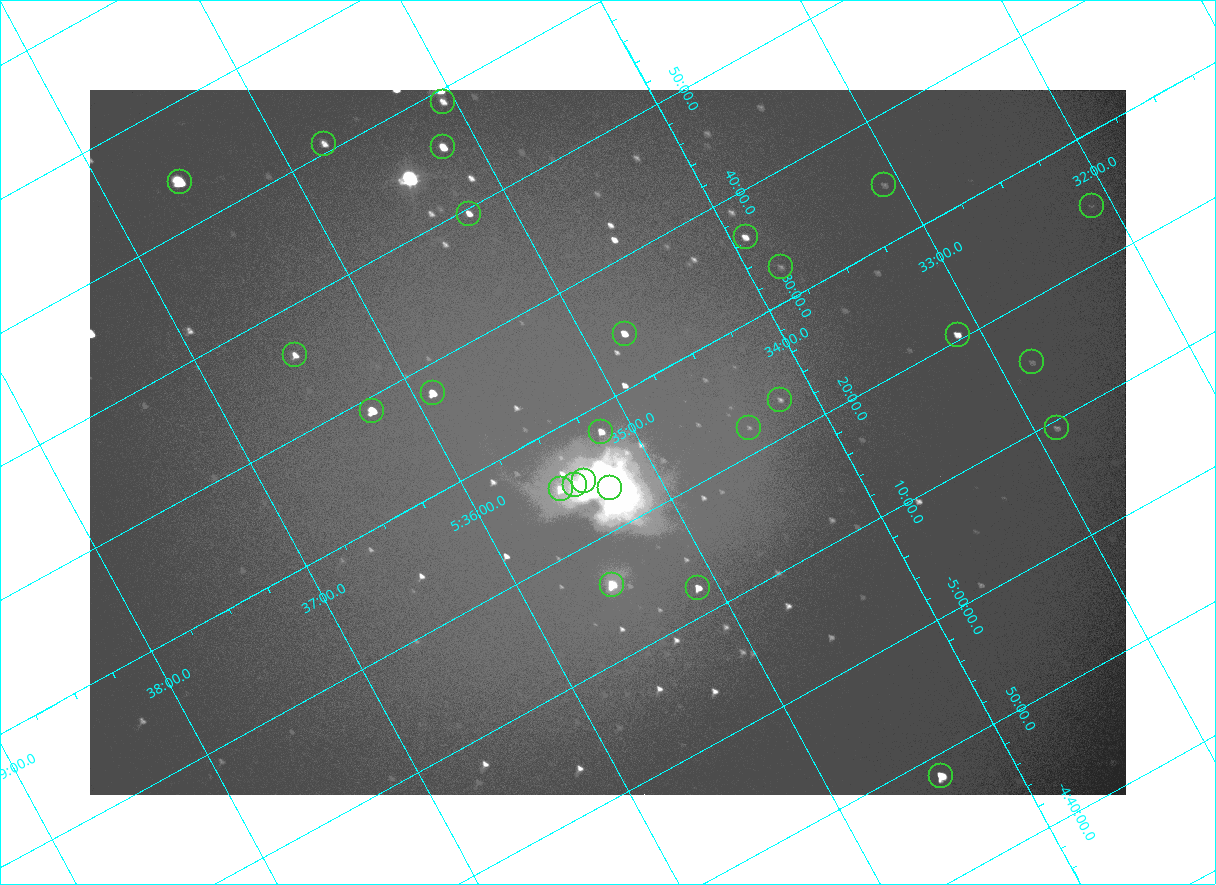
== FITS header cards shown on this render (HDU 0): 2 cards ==
NAXIS1  =                 2072
NAXIS2  =                 1410

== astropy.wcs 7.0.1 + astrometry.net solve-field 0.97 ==
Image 2072 x 1410 px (HDU 0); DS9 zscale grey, zoomed out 1/2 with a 90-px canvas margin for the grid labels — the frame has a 2x2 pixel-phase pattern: the four 2x2 pixel phases sit at different levels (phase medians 96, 102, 102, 170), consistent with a one-shot-colour (mosaic) sensor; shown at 1/2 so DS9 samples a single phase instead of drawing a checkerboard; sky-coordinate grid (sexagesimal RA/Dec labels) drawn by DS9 from the SOLVED WCS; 26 Tycho-2 reference stars matched to detected sources circled (green)
Header WCS: none
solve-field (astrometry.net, Tycho-2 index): SOLVED blind (the file carries no WCS)
Solved WCS: RA---TAN-SIP/DEC--TAN-SIP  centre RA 05:35:10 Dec -05:27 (83.79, -5.45 deg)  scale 2.55 arcsec/px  FOV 88.2' x 59.8'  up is -152 deg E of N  parity flipped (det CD > 0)
(file carries no celestial WCS; the grid is the blind solution)
Tycho-2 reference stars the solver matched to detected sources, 26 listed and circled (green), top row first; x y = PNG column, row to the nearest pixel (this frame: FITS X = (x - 90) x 2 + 1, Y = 1410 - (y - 90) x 2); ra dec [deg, ICRS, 3 dp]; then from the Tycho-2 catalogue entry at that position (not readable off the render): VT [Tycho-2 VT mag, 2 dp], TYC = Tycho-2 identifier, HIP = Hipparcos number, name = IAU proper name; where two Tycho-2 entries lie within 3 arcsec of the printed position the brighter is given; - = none
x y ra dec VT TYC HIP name
442 102 83.765 -5.984 8.95 4778-1377-1 - -
324 144 83.942 -6.013 8.95 4778-1351-1 - -
443 147 83.796 -5.927 7.42 4778-1370-1 - -
180 182 84.147 -6.064 9.24 4778-1416-1 26345 -
884 184 83.271 -5.577 10.70 4774-816-1 - -
1092 206 83.027 -5.407 10.64 4774-422-1 - -
469 214 83.808 -5.827 8.43 4778-1364-1 - -
746 237 83.480 -5.607 8.83 4774-850-1 - -
781 266 83.455 -5.546 10.93 4774-913-1 - -
624 334 83.696 -5.571 8.07 4774-809-1 - -
958 334 83.281 -5.341 8.59 4774-473-1 26021 -
294 355 84.122 -5.770 8.64 4778-1069-1 - -
1032 362 83.207 -5.255 10.70 4774-524-1 - -
432 393 83.975 -5.628 7.32 4778-1369-1 - -
780 400 83.546 -5.382 10.28 4774-846-1 - -
372 410 84.063 -5.648 6.51 4778-1378-1 26314 -
749 428 83.604 -5.368 10.89 4774-818-2 - -
1056 428 83.221 -5.156 10.21 4774-573-1 - -
601 432 83.791 -5.465 8.45 4774-849-1 - -
584 480 83.845 -5.416 5.03 4774-933-1 26235 -
574 485 83.860 -5.417 6.19 4774-934-1 - -
610 488 83.819 -5.390 5.06 4774-931-1 26221 -
560 489 83.881 -5.421 8.46 4774-935-1 - -
612 584 83.881 -5.267 6.87 4774-906-1 26258 -
698 588 83.776 -5.204 7.81 4774-915-1 - -
941 776 83.600 -4.804 6.81 4774-926-1 26137 -